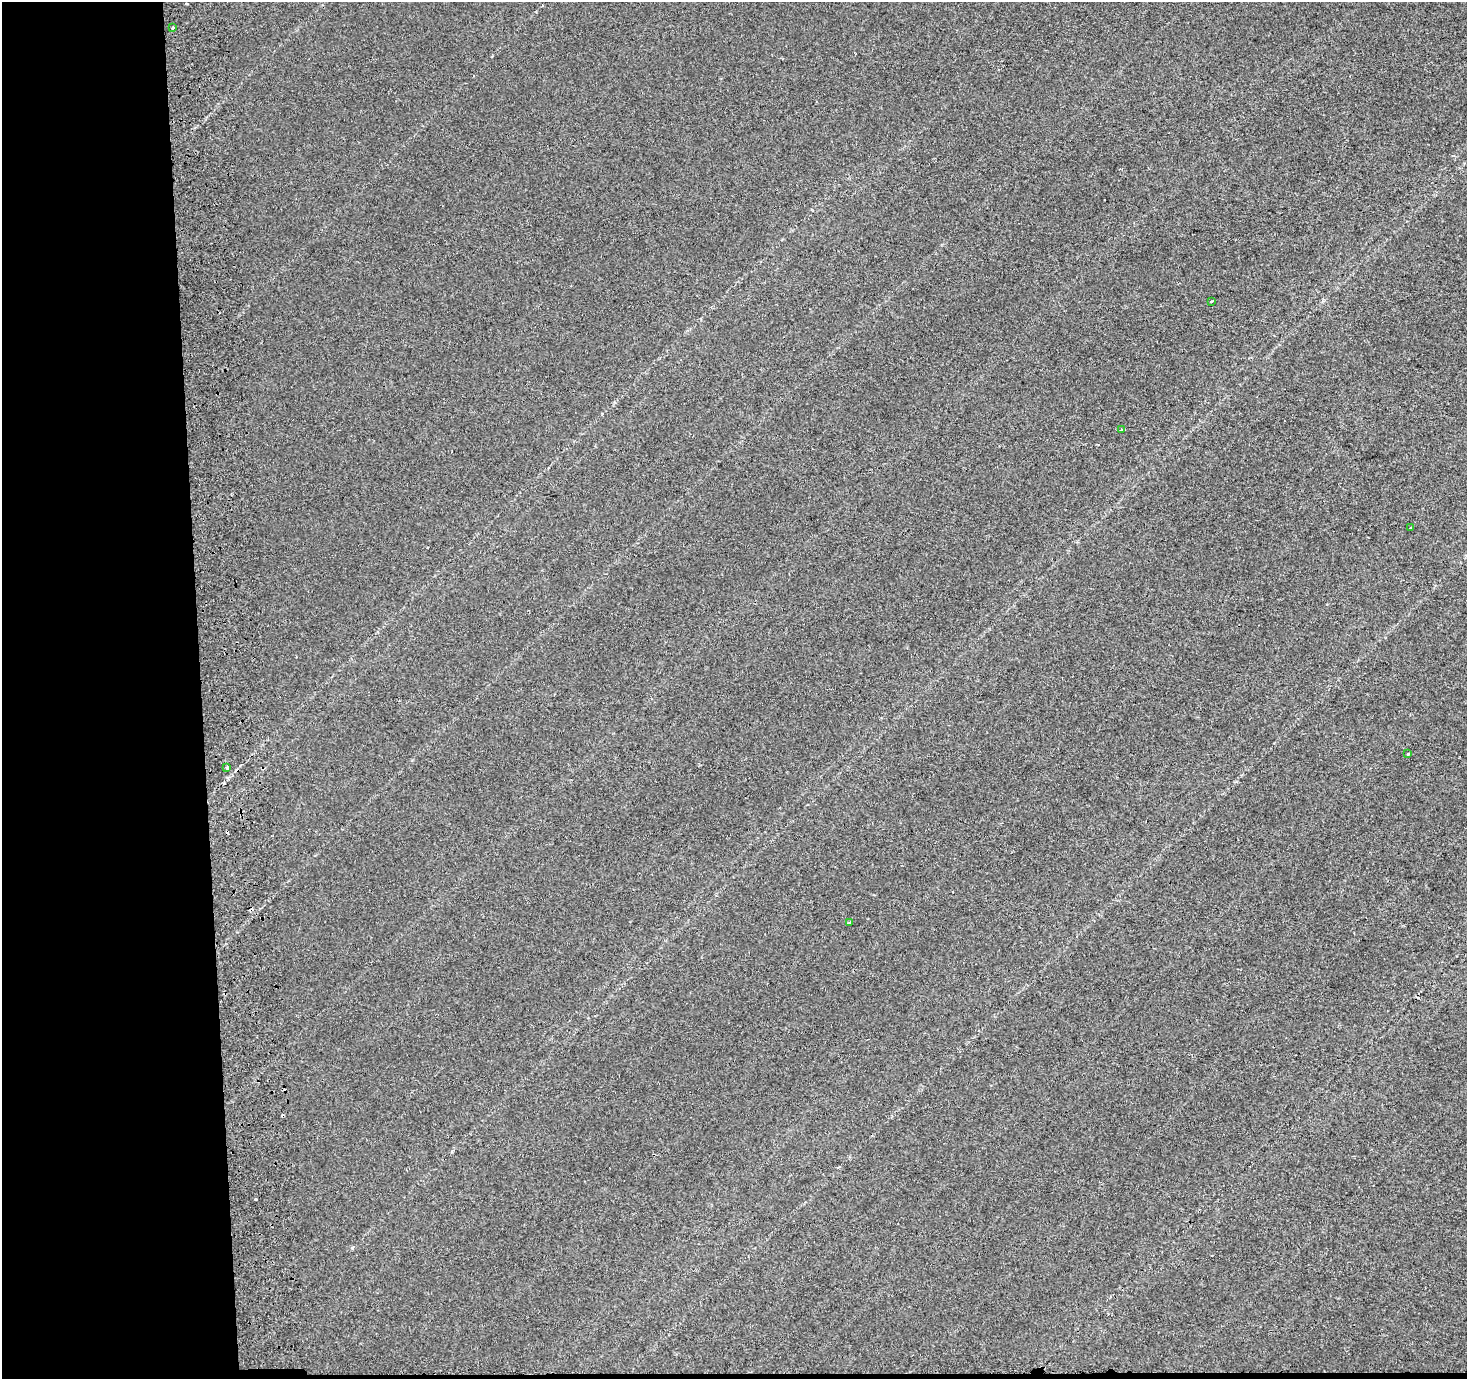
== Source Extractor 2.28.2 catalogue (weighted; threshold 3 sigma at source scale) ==
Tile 7 of 3 x 3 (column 1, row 3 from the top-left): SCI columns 1-1465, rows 1-1377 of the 4459 x 4133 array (HDU 1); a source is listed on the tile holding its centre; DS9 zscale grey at full resolution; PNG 1469 x 1381 px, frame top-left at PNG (2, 2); each listed source drawn as its Kron ellipse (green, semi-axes under 4 px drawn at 4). Shown black and unused: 14% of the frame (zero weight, under 2 of 3 exposures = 3% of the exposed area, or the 3 px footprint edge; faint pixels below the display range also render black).
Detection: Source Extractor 2.28.2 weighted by HDU 2 'WHT'; one run over the whole footprint, this tile lists its part. Background 0.00112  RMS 0.0055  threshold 0.0247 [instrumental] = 3 sigma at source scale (4.5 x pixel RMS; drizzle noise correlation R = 1.50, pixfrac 1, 0.0396/0.0396 arcsec/px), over >= 5 px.
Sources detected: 12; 5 cosmic-ray / hot-pixel residue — neither listed nor drawn; the other 7 listed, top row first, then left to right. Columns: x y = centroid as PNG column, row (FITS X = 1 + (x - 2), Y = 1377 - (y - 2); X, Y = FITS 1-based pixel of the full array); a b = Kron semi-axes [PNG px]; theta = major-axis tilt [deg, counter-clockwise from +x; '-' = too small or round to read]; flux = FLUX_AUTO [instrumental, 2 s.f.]
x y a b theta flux
173 28 4 3 - 2.1
1211 302 3 3 - 0.87
1121 430 4 3 - 0.47
1410 527 3 2 - 0.55
1408 754 3 3 - 0.76
227 767 3 3 - 1
849 922 3 2 - 0.69